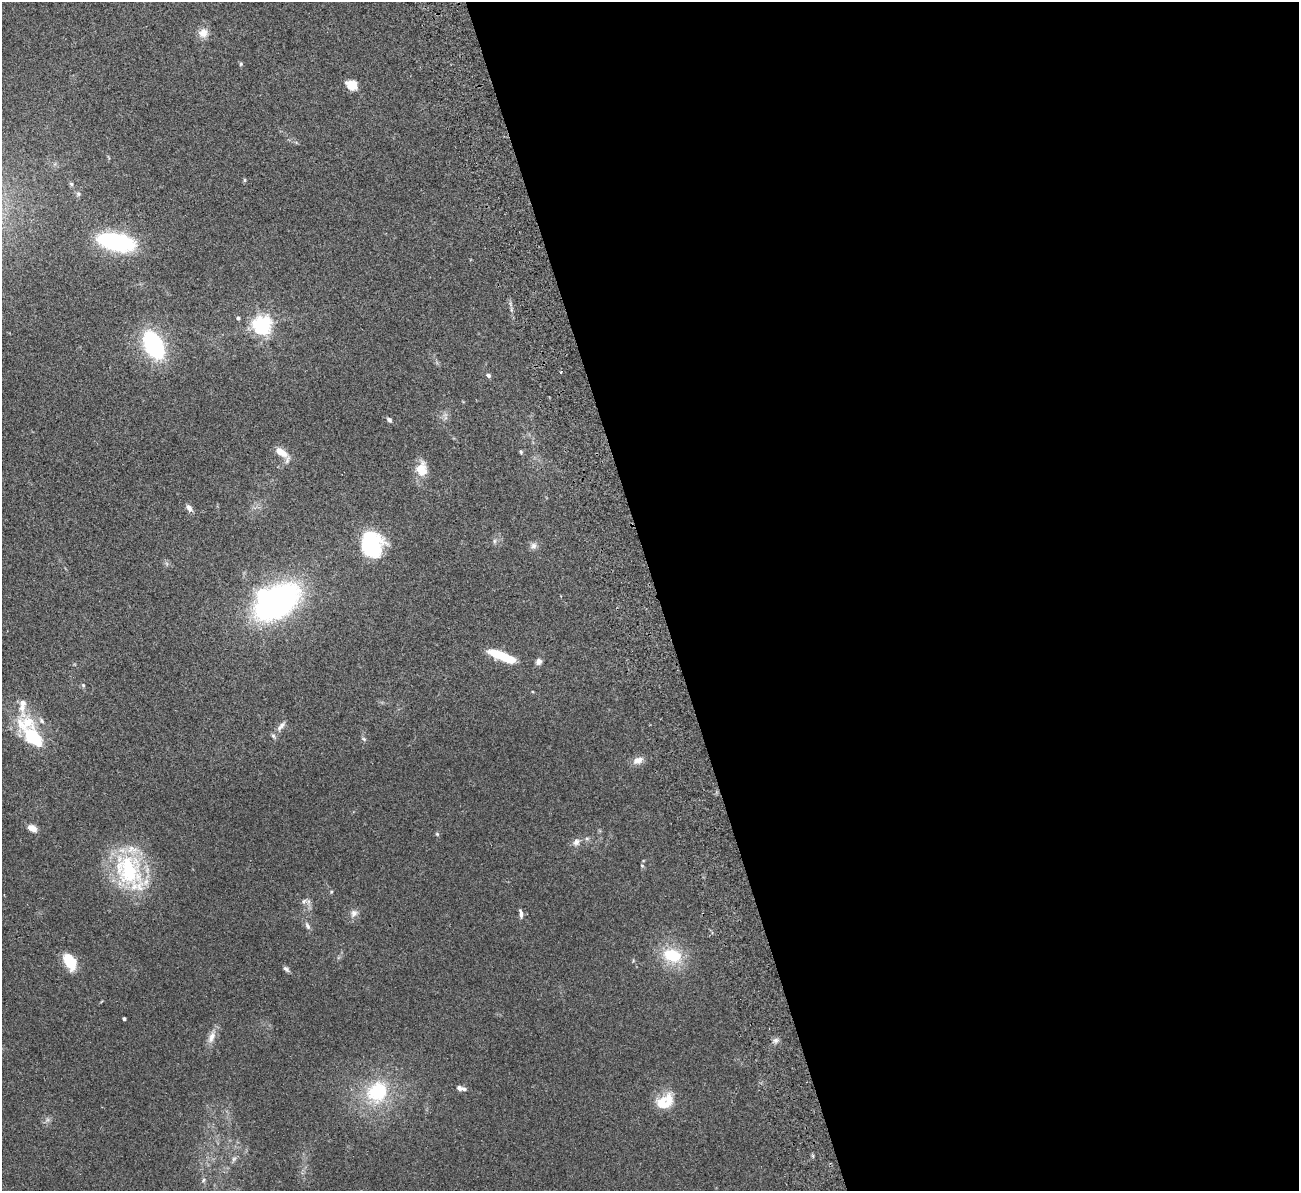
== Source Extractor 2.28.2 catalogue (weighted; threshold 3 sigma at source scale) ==
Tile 8 of 4 x 4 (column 4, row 2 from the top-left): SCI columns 3948-5244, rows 2544-3732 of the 5300 x 5207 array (HDU 1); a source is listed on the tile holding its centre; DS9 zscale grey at full resolution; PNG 1301 x 1193 px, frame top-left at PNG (2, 2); no overlay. Shown black and unused: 49% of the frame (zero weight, under 2 of 3 exposures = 3% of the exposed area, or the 3 px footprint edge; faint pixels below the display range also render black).
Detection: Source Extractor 2.28.2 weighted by HDU 2 'WHT'; one run over the whole footprint, this tile lists its part. Background 0.0951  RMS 0.0086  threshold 0.0389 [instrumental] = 3 sigma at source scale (4.5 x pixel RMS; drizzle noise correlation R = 1.50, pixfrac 1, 0.05/0.05 arcsec/px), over >= 5 px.
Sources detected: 58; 2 inside a brighter object's white glare — not listed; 6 inside a brighter listed object's ellipse — not listed separately; the other 50 listed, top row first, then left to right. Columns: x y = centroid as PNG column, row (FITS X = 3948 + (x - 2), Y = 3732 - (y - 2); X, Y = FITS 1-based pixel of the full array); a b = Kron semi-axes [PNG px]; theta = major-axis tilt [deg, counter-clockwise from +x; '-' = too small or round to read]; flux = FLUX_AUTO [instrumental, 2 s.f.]
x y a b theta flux
203 33 12 11 - 7.4
241 64 5 4 - 1
352 85 12 9 -31 11
244 180 6 4 89 0.99
71 184 6 5 - 1.3
78 194 7 5 -89 1.7
116 242 25 11 -12 140
238 318 4 4 - 1.9
262 325 6 6 - 400
153 345 24 14 -63 96
561 372 3 3 - 1.2
488 375 6 5 - 2.3
389 420 6 4 -36 2
281 452 18 9 -33 9.7
521 452 6 4 -75 1.1
421 469 19 14 -90 13
189 508 9 6 -57 4.1
494 541 7 4 90 1.6
371 544 25 21 -77 66
533 546 9 8 - 3.4
277 602 37 21 35 270
501 655 25 8 -20 32
539 661 8 7 - 3.4
83 685 5 5 - 1.1
22 708 11 9 81 6.9
281 726 17 6 50 4.4
32 737 25 14 -47 43
364 739 6 4 -45 1.2
638 760 14 9 21 6.1
32 828 10 7 -26 7
437 834 6 4 -45 1
576 842 10 8 41 4.1
642 866 5 4 - 1
129 871 50 29 -59 88
331 892 5 4 - 0.91
304 901 9 5 70 2.4
354 913 11 9 67 4.4
521 914 12 5 -81 3
307 926 12 5 -64 2.9
672 955 20 14 -19 34
70 962 17 10 -61 25
286 969 9 5 -39 2
124 1019 3 3 - 1.6
211 1037 18 8 68 6.7
776 1040 8 6 1 2.6
459 1088 8 5 -46 2.5
377 1092 29 26 50 54
661 1104 19 13 75 14
234 1159 7 6 - 2.2
203 1180 6 5 - 1.6